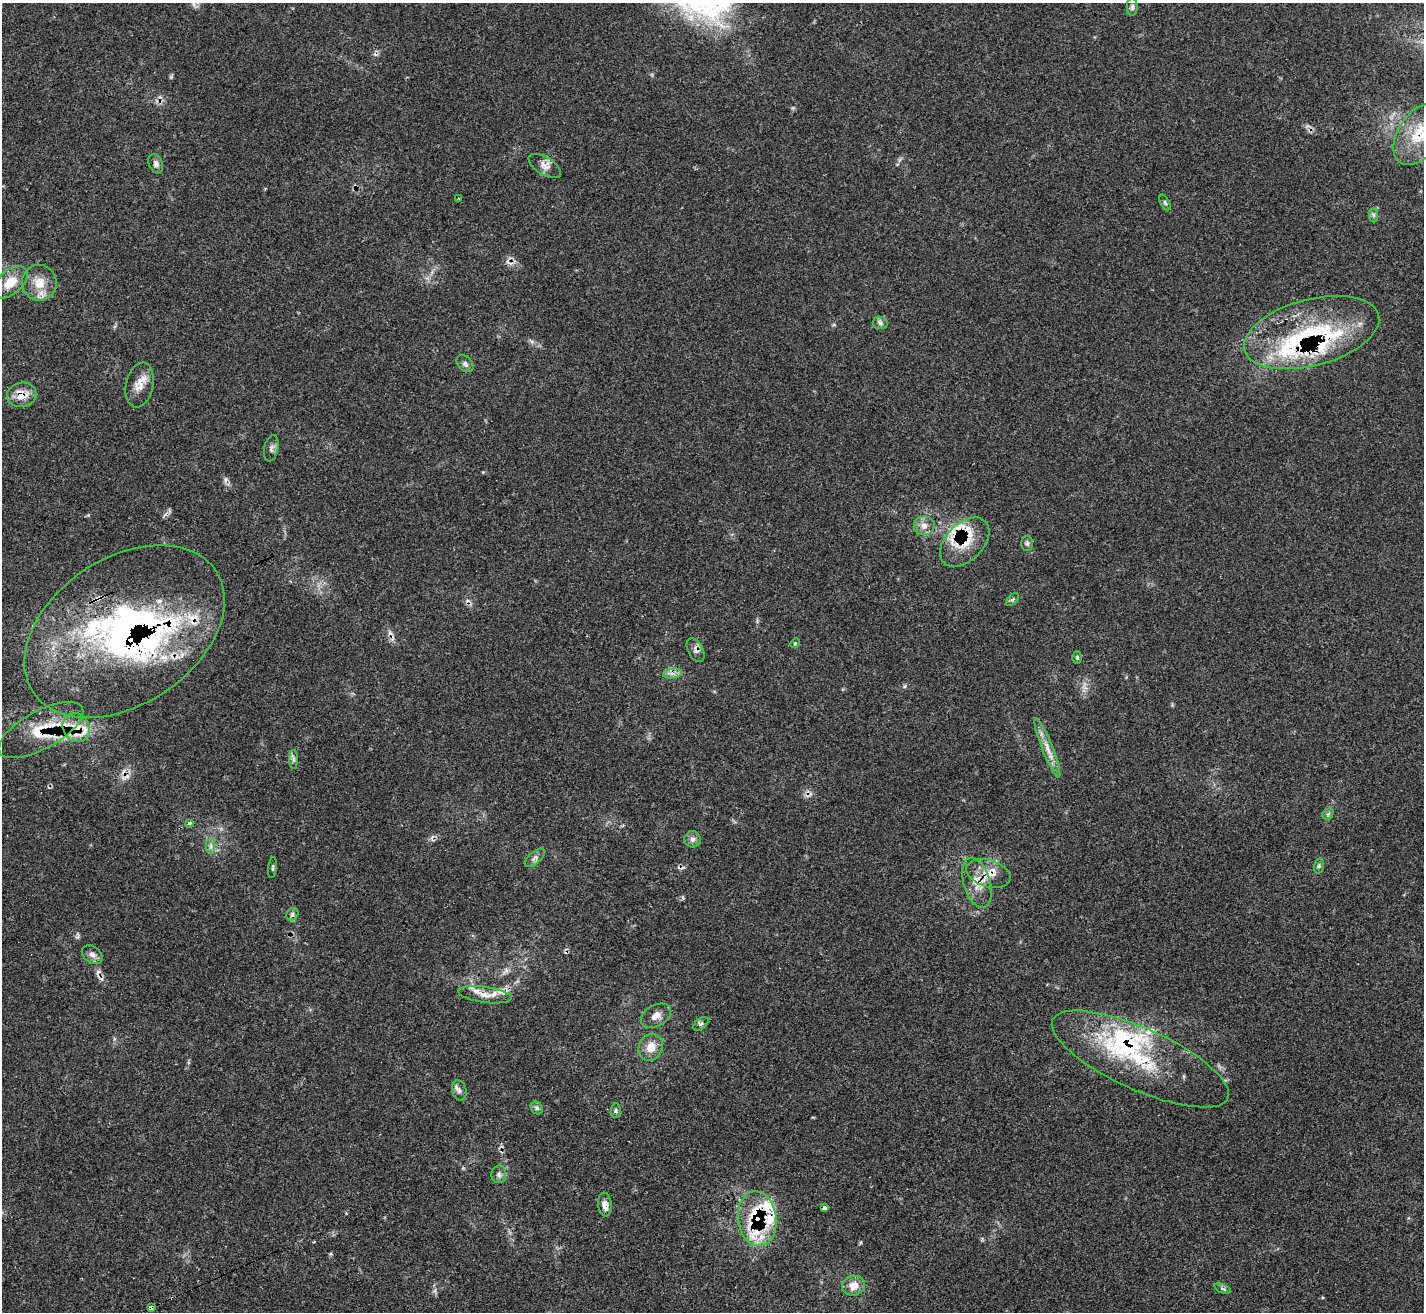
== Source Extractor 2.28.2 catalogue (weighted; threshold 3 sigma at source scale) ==
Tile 7 of 4 x 4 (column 3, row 2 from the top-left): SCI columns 2871-4292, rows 2911-4220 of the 5713 x 5703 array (HDU 1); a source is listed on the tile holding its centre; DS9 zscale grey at full resolution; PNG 1426 x 1314 px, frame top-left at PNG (2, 3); each listed source drawn as its Kron ellipse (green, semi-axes under 4 px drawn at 4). Shown black and unused: <1% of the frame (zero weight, under 3 of 4 exposures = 2% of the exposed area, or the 3 px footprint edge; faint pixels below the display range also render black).
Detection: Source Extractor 2.28.2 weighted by HDU 2 'WHT'; one run over the whole footprint, this tile lists its part. Background 0.0538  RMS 0.0053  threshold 0.0237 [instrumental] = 3 sigma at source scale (4.5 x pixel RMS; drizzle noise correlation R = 1.50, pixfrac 1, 0.05/0.05 arcsec/px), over >= 5 px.
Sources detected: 87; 1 inside a brighter object's white glare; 9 cosmic-ray / hot-pixel residue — neither listed nor drawn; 23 inside a brighter listed object's ellipse — not listed separately; the other 54 listed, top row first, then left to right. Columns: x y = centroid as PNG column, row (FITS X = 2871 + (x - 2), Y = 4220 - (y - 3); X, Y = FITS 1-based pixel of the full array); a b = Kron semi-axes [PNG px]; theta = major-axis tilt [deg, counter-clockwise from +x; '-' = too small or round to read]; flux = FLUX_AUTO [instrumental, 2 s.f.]
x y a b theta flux
1132 7 9 5 90 1.3
1419 134 34 21 56 20
156 164 10 6 -69 2.1
545 166 18 9 -31 3.8
459 198 3 2 - 0.6
1165 203 8 4 -63 0.96
1373 215 7 4 -89 1.1
10 282 20 12 41 9.5
39 283 18 17 - 9.3
880 323 7 6 - 1.5
1312 333 69 33 15 65
465 364 10 7 -46 1.7
140 385 23 13 78 7
22 395 15 12 10 7.4
271 448 13 7 78 2.1
924 526 10 9 - 3.9
965 542 29 18 45 16
1027 543 8 6 89 1.2
1012 599 8 5 45 1
124 631 110 73 34 200
795 643 5 4 - 0.63
696 650 13 7 -62 2.3
1077 657 6 5 - 0.86
673 674 10 5 8 2.2
76 728 15 13 -58 9.7
41 730 47 19 29 22
1047 748 31 5 -68 5.9
293 759 9 4 -90 1.3
1328 814 6 5 - 0.85
189 823 3 3 - 13
692 839 8 8 - 2
211 846 7 4 90 1.4
535 858 12 6 41 2
1319 866 7 4 74 1
273 868 11 3 83 0.83
988 873 23 13 -17 9.3
977 883 26 13 -73 9.9
292 914 7 5 47 1.1
92 955 11 8 -38 2.5
485 995 27 8 -8 6.3
656 1016 16 10 29 4.3
701 1024 9 5 40 1.3
651 1047 14 11 62 6.9
1140 1059 96 31 -24 57
459 1090 10 7 -75 2.1
537 1108 7 5 -48 1.1
616 1110 7 5 84 1.1
499 1174 9 7 86 1.8
605 1204 12 6 -82 3.4
825 1208 4 3 - 51
757 1219 27 19 -83 32
854 1286 12 9 18 6.5
1222 1289 9 3 -22 0.88
151 1308 3 3 - 5.2
Overlapping masked pixels (flux is a lower limit): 13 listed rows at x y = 1419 134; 1312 333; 22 395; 965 542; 124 631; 696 650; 76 728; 41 730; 988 873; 977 883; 1140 1059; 757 1219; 151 1308
Isophote crosses this tile's border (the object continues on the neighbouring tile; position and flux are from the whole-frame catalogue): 1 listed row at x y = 1419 134